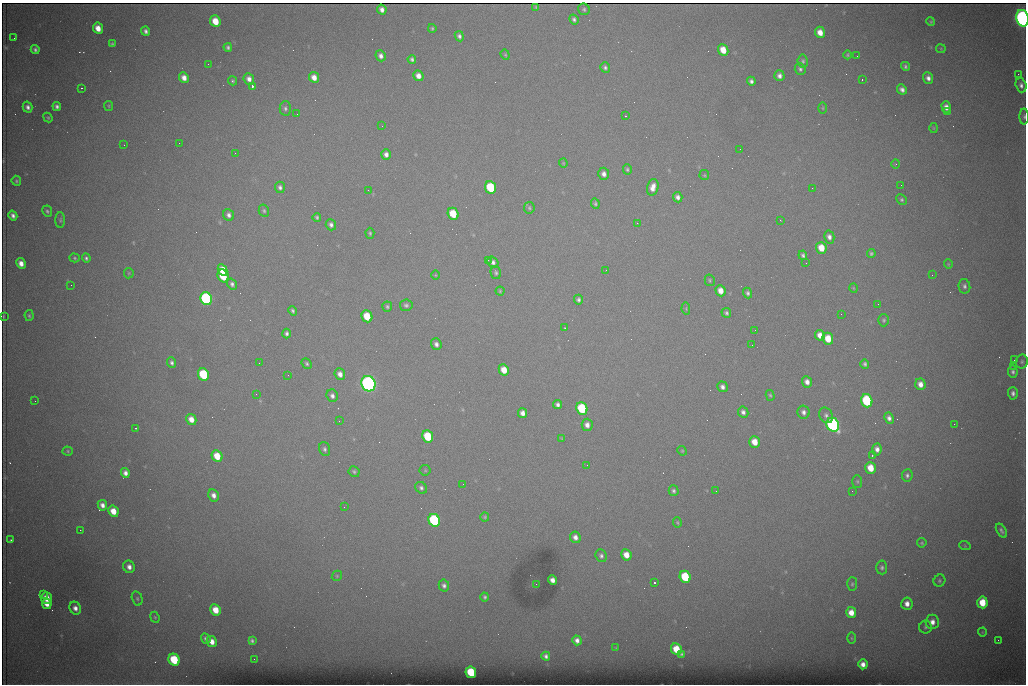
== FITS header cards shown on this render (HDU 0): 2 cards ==
NAXIS1  =                 1024 /fastest changing axis
NAXIS2  =                  682 /next to fastest changing axis

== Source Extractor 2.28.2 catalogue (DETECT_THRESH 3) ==
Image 1024 x 682 px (HDU 0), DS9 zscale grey, 1 PNG px = 1 image px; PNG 1028 x 686 px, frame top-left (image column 1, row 682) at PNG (2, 3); each listed source drawn as its Kron ellipse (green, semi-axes under 4 px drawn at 4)
Background 4170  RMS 42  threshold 125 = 3 sigma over >= 5 px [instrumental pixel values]
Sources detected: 242; all 242 listed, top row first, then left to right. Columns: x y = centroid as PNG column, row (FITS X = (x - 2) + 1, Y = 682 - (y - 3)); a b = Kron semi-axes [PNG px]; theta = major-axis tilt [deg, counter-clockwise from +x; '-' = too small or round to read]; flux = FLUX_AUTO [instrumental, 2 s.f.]
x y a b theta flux
536 7 3 2 - 2.9e+03
382 9 5 4 - 1.4e+04
584 9 6 5 - 5.4e+03
1022 18 8 6 -78 1.6e+06
574 19 5 4 - 7.3e+03
215 21 6 5 - 5.4e+04
931 22 4 4 - 3.5e+03
98 28 6 5 - 3.0e+04
432 28 4 3 - 3.9e+03
145 31 5 4 - 8.2e+03
820 32 6 5 - 2.9e+04
459 36 5 4 - 8.4e+03
14 38 2 2 - 1.3e+03
112 44 4 3 - 4.2e+03
228 47 4 4 - 6.3e+03
941 49 4 4 - 2.8e+03
35 50 4 4 - 6.9e+03
723 50 6 5 - 4.3e+04
505 55 5 4 - 3.6e+03
847 55 4 4 - 3.8e+03
381 56 6 5 - 1.2e+04
857 56 2 2 - 1.5e+03
412 59 4 4 - 6.5e+03
803 61 6 5 - 5.7e+03
208 64 2 2 - 3.1e+03
905 66 4 4 - 5.8e+03
605 67 5 4 - 6.7e+03
800 69 6 5 - 7.2e+03
1018 74 2 2 - 1.5e+04
418 76 5 5 - 2.0e+04
779 76 5 5 - 1.3e+04
314 77 5 5 - 2.4e+04
184 78 5 4 - 2.1e+04
928 78 6 5 - 1.3e+04
249 79 6 5 - 1.6e+04
862 79 3 2 - 5.0e+03
232 81 4 4 - 4.9e+03
751 81 5 4 - 8.7e+03
1021 85 7 5 -73 1.1e+04
252 86 3 3 - 1.0e+05
81 88 3 2 - 6.5e+03
902 89 5 4 - 1.1e+04
57 106 4 4 - 8.3e+03
109 106 5 4 - 3.4e+03
28 107 5 5 - 1.1e+04
946 107 6 4 -74 1.9e+04
285 108 7 5 89 7.6e+03
823 108 5 3 - 2.9e+03
947 112 2 2 - 3.5e+03
297 114 2 2 - 2.3e+03
625 116 3 2 - 5.5e+03
1024 117 8 5 -90 6.2e+03
48 118 5 3 - 3.6e+03
382 126 2 2 - 1.7e+03
933 128 5 3 - 2.5e+03
179 143 2 2 - 3.9e+03
124 145 2 2 - 1.9e+03
740 149 2 2 - 2.8e+03
235 153 2 2 - 1.5e+03
386 154 5 4 - 1.3e+04
563 163 4 4 - 2.8e+03
896 164 4 3 - 2.4e+03
627 169 5 4 - 4.7e+03
604 174 6 5 - 1.4e+04
704 175 5 5 - 3.1e+03
16 181 5 4 - 4.8e+03
901 185 2 2 - 1.5e+03
280 187 5 5 - 8.6e+03
491 187 6 5 - 1.8e+05
653 187 8 5 75 2.4e+04
812 188 2 2 - 3.4e+03
368 190 2 2 - 8.6e+03
678 197 5 4 - 1.2e+04
902 200 5 4 - 5.3e+03
595 203 5 4 - 5.1e+03
529 208 6 5 - 4.8e+03
47 211 6 4 -64 5.6e+03
264 211 6 5 - 5.4e+03
453 214 6 5 - 8.4e+04
13 215 5 4 - 1.1e+04
229 215 6 5 - 1.1e+04
317 217 4 4 - 5.2e+03
60 220 8 5 90 5.1e+03
780 220 3 2 - 2.6e+03
637 223 2 2 - 1.3e+03
331 225 6 5 - 9.6e+03
370 233 5 4 - 4.9e+03
829 237 6 5 - 1.2e+04
821 248 6 5 - 4.9e+04
871 254 4 4 - 5.0e+03
803 255 4 4 - 6.7e+03
75 258 5 4 - 3.9e+03
86 258 4 4 - 6.6e+03
488 260 3 2 - 2.3e+03
493 262 6 5 - 9.4e+03
21 263 6 4 -63 2.2e+04
806 263 2 2 - 1.3e+03
948 264 5 4 - 3.1e+03
222 270 6 4 -62 5.0e+04
606 270 2 2 - 1.4e+03
129 273 5 5 - 3.3e+03
496 273 6 5 - 5.5e+03
435 275 5 3 - 2.2e+03
932 275 2 2 - 1.2e+03
223 276 6 5 - 1.2e+05
710 280 6 5 - 4.1e+03
232 284 5 5 - 8.1e+03
71 285 2 2 - 6.8e+03
964 286 7 5 -78 8.2e+03
853 288 5 3 - 2.5e+03
500 291 4 4 - 3.5e+03
721 291 6 5 - 2.6e+04
748 293 5 4 - 6.8e+03
206 299 6 5 - 6.9e+05
578 300 5 4 - 7.1e+03
878 304 2 2 - 1.3e+03
406 305 6 6 - 6.9e+03
387 307 5 5 - 4.9e+03
686 309 6 4 -79 3.4e+03
293 311 5 4 - 5.9e+03
726 313 5 4 - 6.2e+03
841 314 2 2 - 2.3e+03
3 316 4 2 - 2.7e+03
29 316 5 4 - 4.7e+03
367 316 6 5 - 7.9e+04
884 320 6 5 - 5.4e+03
565 328 3 2 - 1.8e+03
755 330 2 2 - 1.4e+03
287 334 5 3 - 7.3e+03
820 335 5 5 - 2.5e+04
828 339 6 5 - 5.2e+04
436 344 6 5 - 1.1e+04
752 345 2 2 - 4.2e+03
1014 360 3 2 - 2.2e+03
1022 362 7 6 - 6.3e+03
172 363 5 4 - 7.1e+03
259 363 2 2 - 1.7e+03
307 364 6 4 -48 5.1e+03
865 364 5 4 - 6.1e+03
1013 366 2 2 - 2.0e+04
504 370 6 5 - 4.2e+04
1013 372 6 4 -79 7.8e+03
203 374 6 5 - 2.1e+05
340 374 6 5 - 1.7e+04
288 375 2 2 - 1.5e+03
807 382 6 5 - 1.6e+04
368 384 8 7 - 1.5e+06
920 384 6 5 - 2.0e+04
722 387 5 5 - 1.1e+04
1013 393 6 5 - 9.4e+03
256 394 2 2 - 1.9e+03
770 395 5 4 - 4.2e+03
332 396 6 5 - 9.8e+03
35 401 2 2 - 1.5e+03
867 401 6 5 - 2.5e+05
557 405 4 4 - 8.9e+03
582 408 6 5 - 2.1e+05
743 412 6 5 - 1.1e+04
803 412 6 6 - 1.1e+04
523 413 5 4 - 1.5e+04
826 415 8 6 -57 9.7e+03
889 418 6 4 -65 1.1e+04
191 419 5 5 - 2.7e+04
339 421 2 2 - 1.7e+03
954 424 2 2 - 9.4e+03
587 425 6 5 - 1.5e+04
833 425 7 6 - 9.2e+05
136 428 2 2 - 2.2e+03
428 436 6 5 - 1.4e+05
562 438 4 4 - 2.8e+03
755 442 6 5 - 4.0e+04
325 449 7 5 -70 7.2e+03
877 449 6 4 85 1.5e+04
68 451 5 4 - 3.7e+03
682 451 5 4 - 3.2e+03
872 455 3 2 - 5.9e+03
217 456 6 5 - 6.2e+04
587 465 2 2 - 3.9e+03
871 468 6 5 - 5.0e+04
425 470 5 5 - 3.5e+03
354 471 5 5 - 5.1e+03
125 473 5 4 - 1.4e+04
907 475 6 5 - 7.5e+03
857 481 6 5 - 4.4e+03
463 484 2 2 - 1.3e+03
421 488 6 5 - 7.6e+03
674 491 5 5 - 6.5e+03
716 491 3 2 - 2.3e+03
852 491 2 2 - 1.6e+03
214 495 6 5 - 1.6e+04
102 505 5 4 - 1.5e+04
344 507 2 2 - 4.0e+03
113 511 6 5 - 4.0e+04
485 517 4 4 - 4.2e+03
434 520 6 5 - 4.3e+05
677 523 5 4 - 3.2e+03
80 530 2 2 - 1.5e+03
1001 531 8 4 -59 7.9e+03
575 537 6 5 - 1.4e+04
11 540 4 3 - 2.2e+03
922 543 4 4 - 4.2e+03
965 546 6 3 -19 2.8e+03
626 555 6 5 - 3.1e+04
601 556 6 5 - 7.8e+03
129 567 6 5 - 1.6e+04
882 567 7 5 -86 7.4e+03
337 576 5 4 - 3.5e+03
685 577 6 5 - 1.4e+05
552 580 5 4 - 1.6e+04
939 581 6 5 - 5.1e+03
654 583 3 3 - 9.9e+04
536 584 2 2 - 1.0e+03
852 584 7 5 88 5.3e+03
444 586 6 5 - 8.8e+03
43 594 3 2 - 1.1e+04
485 597 4 4 - 5.2e+03
47 598 6 5 - 4.2e+04
137 598 7 5 -74 5.6e+03
982 602 6 5 - 7.1e+04
47 604 5 4 - 2.3e+04
907 604 6 5 - 1.9e+04
75 608 7 5 -65 1.6e+04
216 610 6 5 - 4.7e+04
851 613 5 5 - 3.2e+04
155 617 6 4 -68 3.8e+03
932 622 7 6 - 2.0e+04
925 627 6 6 - 5.6e+03
982 632 4 4 - 2.7e+03
851 638 6 4 -89 3.1e+03
206 639 5 4 - 8.1e+03
577 640 5 4 - 1.3e+04
998 640 2 2 - 1.6e+03
252 641 4 4 - 6.1e+03
212 642 5 4 - 2.4e+04
616 648 3 2 - 2.1e+03
676 649 6 5 - 6.8e+04
681 654 3 3 - 4.1e+03
546 656 4 4 - 7.6e+03
254 659 2 2 - 5.3e+03
174 660 6 5 - 1.5e+05
863 664 5 4 - 1.8e+04
471 672 6 5 - 1.4e+05
At the frame edge (FLAGS 8, measured only in part): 2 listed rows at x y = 1022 18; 1024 117

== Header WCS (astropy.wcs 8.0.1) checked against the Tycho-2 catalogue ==
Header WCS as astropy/WCSLIB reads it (CRVAL/CRPIX/CD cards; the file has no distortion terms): RA---TAN/DEC--TAN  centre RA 07:06:07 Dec +31:10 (106.53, +31.16 deg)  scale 1.43 arcsec/px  FOV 24.4' x 16.3'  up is -93 deg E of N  parity flipped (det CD > 0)
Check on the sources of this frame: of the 60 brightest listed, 8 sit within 1.5 arcsec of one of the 15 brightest Tycho-2 stars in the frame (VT <= 12.35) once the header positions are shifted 0.28 arcsec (0.27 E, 0.07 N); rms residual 0.51 arcsec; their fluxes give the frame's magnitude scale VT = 25.10 - 2.5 log10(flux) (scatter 0.26 mag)
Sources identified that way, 8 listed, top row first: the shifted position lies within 1.5 arcsec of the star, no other Tycho-2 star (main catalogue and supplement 1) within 3.0 arcsec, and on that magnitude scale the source's flux lands within +1.5 / -3 mag of the star's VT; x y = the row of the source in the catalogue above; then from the Tycho-2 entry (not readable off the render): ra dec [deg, ICRS J2000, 3 dp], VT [Tycho-2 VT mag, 2 dp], TYC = Tycho-2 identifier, HIP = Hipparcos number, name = IAU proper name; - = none
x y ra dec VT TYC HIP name
491 187 106.458 +31.151 12.35 2438-728-1 - -
203 374 106.551 +31.041 11.84 2438-663-1 - -
368 384 106.552 +31.106 9.20 2438-180-1 - -
867 401 106.550 +31.305 11.61 2438-184-1 - -
582 408 106.559 +31.192 11.79 2438-1039-1 - -
833 425 106.562 +31.292 10.01 2438-106-1 - -
434 520 106.614 +31.135 11.36 2438-550-1 - -
471 672 106.684 +31.152 11.76 2438-931-1 - -